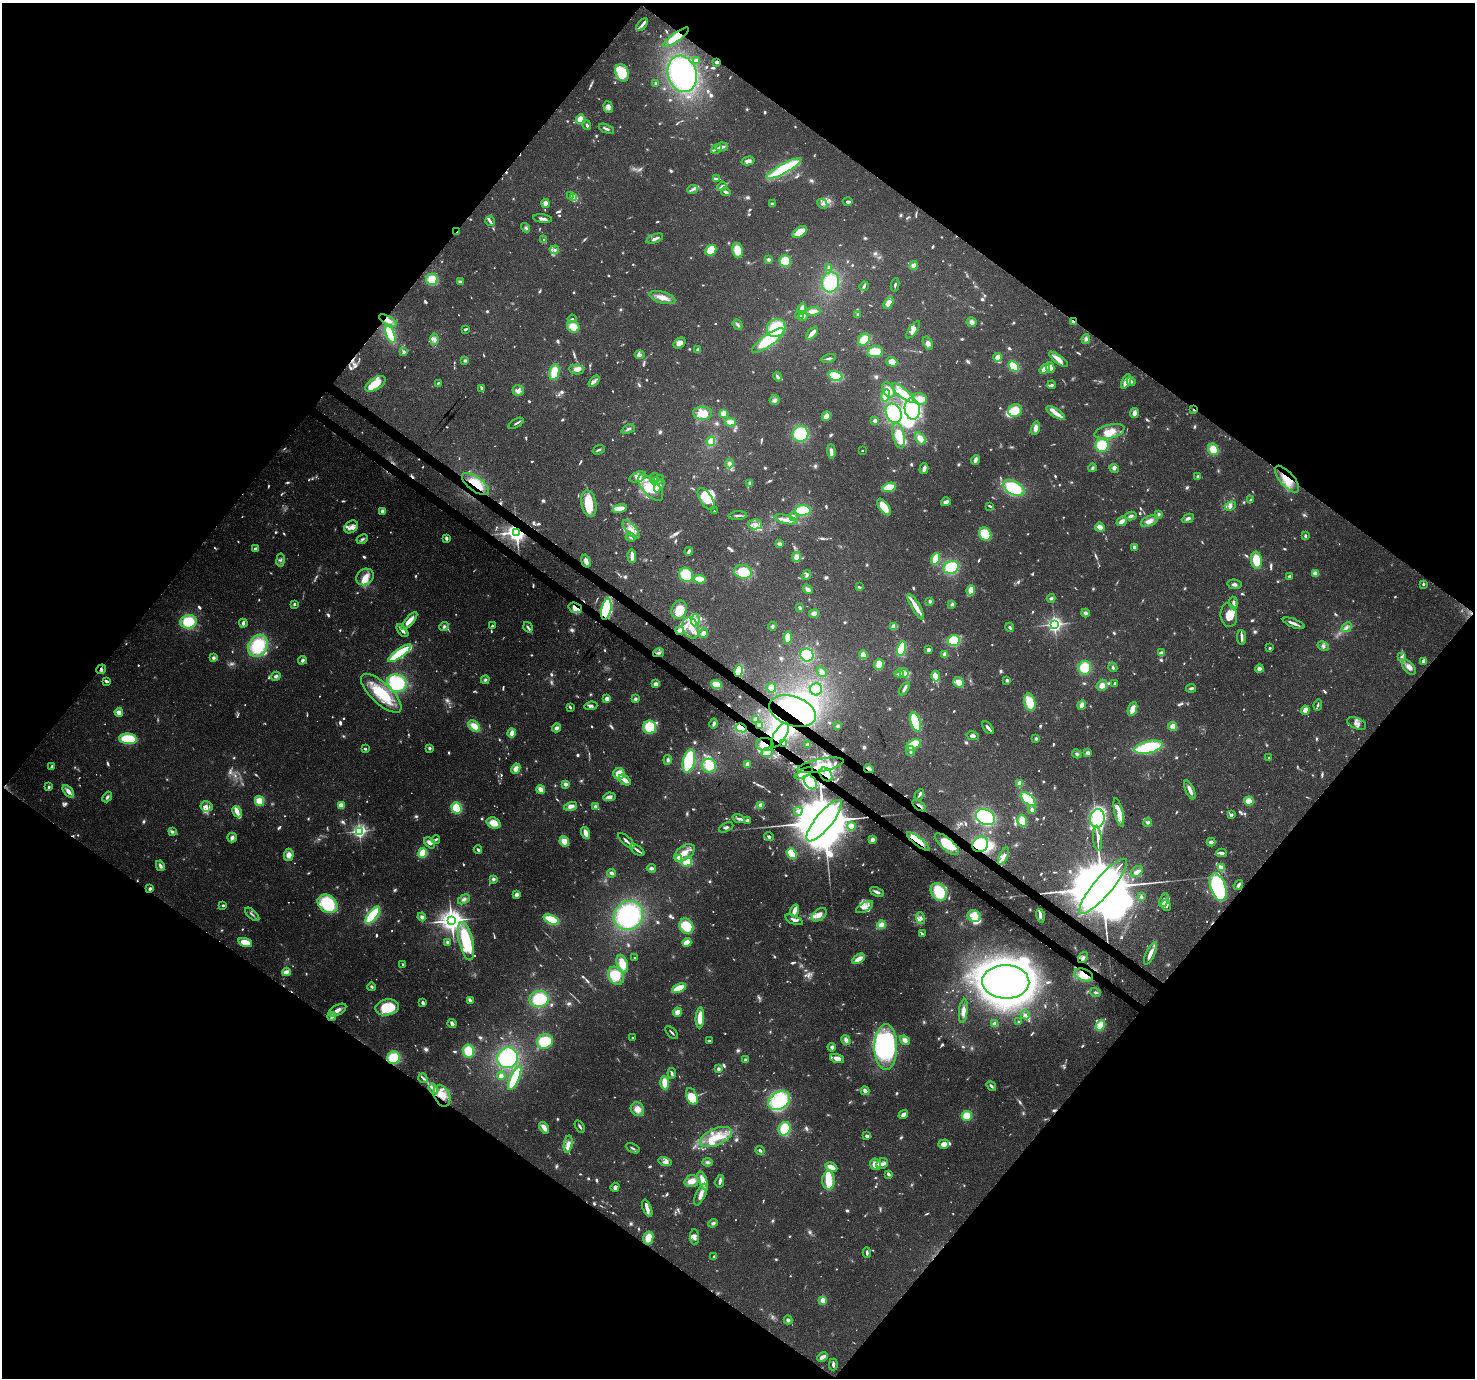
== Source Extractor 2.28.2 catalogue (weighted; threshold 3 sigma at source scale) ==
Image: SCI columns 86-5977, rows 339-5839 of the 6056 x 6107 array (HDU 1 of 3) = the unmasked area's bounding box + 8 px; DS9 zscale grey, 4 x 4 block average (1 PNG px = mean of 4 x 4 image px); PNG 1477 x 1380 px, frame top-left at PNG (2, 3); each listed source drawn as its Kron ellipse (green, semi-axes under 4 px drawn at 4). Shown black and unused: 50% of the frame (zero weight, under 3 of 4 exposures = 8% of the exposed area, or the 3 px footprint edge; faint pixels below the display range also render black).
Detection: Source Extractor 2.28.2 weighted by HDU 2 'WHT'. Background 0.0865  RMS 0.0036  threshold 0.0162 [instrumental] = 3 sigma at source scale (4.5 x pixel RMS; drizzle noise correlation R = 1.50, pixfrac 1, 0.0396/0.0396 arcsec/px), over >= 5 px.
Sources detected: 1493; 109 too faint to see at this stretch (4 x 4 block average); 27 inside a brighter object's white glare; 10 cosmic-ray / hot-pixel residue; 1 long thin detection or spike segment (spike, bleed or trail) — neither listed nor drawn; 33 coinciding with a brighter row at this scale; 194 inside a brighter listed object's ellipse — not listed separately; of the other 1119, all 500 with FLUX_AUTO >= 4.56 (the completeness limit of this list) listed and drawn (619 fainter detections not listed), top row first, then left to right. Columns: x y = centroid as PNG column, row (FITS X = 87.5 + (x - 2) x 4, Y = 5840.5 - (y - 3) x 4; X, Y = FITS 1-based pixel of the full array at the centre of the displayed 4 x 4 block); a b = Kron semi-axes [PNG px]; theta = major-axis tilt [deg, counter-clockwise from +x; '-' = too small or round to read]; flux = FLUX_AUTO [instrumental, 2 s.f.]
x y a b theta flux
642 25 7 2 48 11
676 37 15 4 36 60
696 61 4 2 - 16
717 62 2 2 - 6.1
622 73 9 6 -66 110
682 74 18 14 -73 340
656 83 2 2 - 7.7
608 107 6 3 -73 11
580 119 5 4 - 29
587 125 5 2 - 5.2
606 129 8 2 -24 8.2
722 147 6 3 10 10
716 149 6 4 31 8.6
748 161 6 4 14 14
784 169 19 5 29 160
716 179 3 2 - 7.2
722 186 5 3 - 4.7
693 189 5 3 - 7.5
726 192 5 3 - 5.9
571 196 3 2 - 4.6
574 198 4 3 - 60
848 202 5 2 - 7.8
545 203 4 4 - 11
772 204 3 2 - 6.5
822 204 5 4 - 7.6
543 219 9 3 -8 11
490 221 5 2 - 8.5
526 228 5 3 - 5.2
457 232 2 2 - 23
800 232 8 5 34 40
655 239 9 3 20 12
544 240 4 4 - 6.2
555 250 4 3 - 5.5
711 250 6 4 45 61
737 250 7 5 -78 35
769 260 3 3 - 5.9
785 261 6 5 - 53
914 266 4 4 - 14
829 268 4 3 - 7.1
432 279 6 5 - 47
460 282 4 3 - 6.6
830 282 10 8 74 110
895 285 6 2 80 4.6
864 286 5 3 - 5.6
662 297 13 6 -15 25
888 303 6 4 61 26
802 309 5 2 - 25
813 311 7 3 2 18
858 314 4 3 - 6.1
800 315 4 3 - 9.1
803 316 5 3 - 11
572 319 4 3 - 4.9
388 320 10 4 -29 17
972 322 5 5 - 10
1073 322 2 2 - 30
738 325 6 3 -50 6
573 327 6 5 - 34
776 328 10 8 40 110
465 329 3 2 - 4.8
913 330 10 3 54 13
812 333 7 2 48 28
390 334 9 4 -66 77
434 339 6 4 88 9
1086 339 5 4 - 6.9
768 340 19 6 36 130
864 340 7 5 47 44
679 343 6 4 34 16
928 343 7 4 -62 11
698 350 3 3 - 8.4
404 352 3 3 - 5.6
875 352 8 5 10 48
640 355 5 4 - 7.5
998 357 4 3 - 32
828 358 7 2 11 5.6
1059 359 11 3 -36 23
465 360 3 3 - 4.9
892 362 5 4 - 29
1014 366 6 4 -46 65
1050 367 5 4 - 18
1045 369 6 4 39 27
577 370 7 4 -10 15
554 372 8 5 80 52
836 376 7 4 -18 100
778 377 5 3 - 7.1
594 381 7 3 47 7.9
1126 381 8 3 63 33
1131 381 4 3 - 6.3
438 383 3 2 - 7.1
375 384 11 6 33 55
1052 385 4 3 - 5
482 389 4 3 - 5.8
888 390 8 5 -59 25
518 391 5 5 - 13
903 393 14 4 -39 48
886 396 6 4 75 31
920 399 7 5 -20 27
775 400 5 4 - 8.8
912 409 11 7 -83 130
1015 410 7 6 - 37
1194 410 2 2 - 7.9
703 413 9 6 -3 47
724 413 2 2 - 120
894 413 10 7 -65 120
1056 413 10 4 -31 16
1134 413 5 3 - 15
826 416 5 3 - 30
875 421 3 3 - 10
731 422 5 3 - 22
516 423 8 2 29 4.7
1036 428 7 4 76 15
628 429 7 3 26 6.3
1109 431 15 7 15 36
800 434 8 8 - 120
899 436 13 5 -78 49
920 438 7 4 -56 20
711 441 5 4 - 21
1102 445 6 6 - 81
1213 449 6 5 - 39
599 450 6 2 19 4.6
831 451 7 3 -86 12
862 451 2 2 - 5.2
975 460 5 3 - 12
729 464 5 4 - 8.5
1092 468 4 3 - 5
1114 468 5 3 - 6.2
924 469 5 3 - 16
1198 476 2 2 - 6.5
638 477 9 5 19 14
654 478 5 4 - 6.7
1287 479 16 7 -49 44
658 480 6 3 25 6.4
750 483 4 3 - 4.6
476 484 16 7 -37 63
659 486 7 3 58 9.1
889 487 7 4 14 49
651 488 16 7 -48 55
1014 488 11 6 -28 140
706 499 12 6 -57 48
1250 500 3 2 - 5.6
946 502 5 3 - 12
589 503 13 7 -80 67
990 506 3 2 - 4.9
1230 506 6 3 23 7
884 507 9 5 -55 47
620 509 7 3 14 23
803 510 8 5 4 87
382 511 3 3 - 11
714 511 2 2 - 4.7
1159 514 3 3 - 5.1
738 516 9 2 5 9.3
793 516 4 3 - 4.8
1131 516 6 3 13 6.5
1188 518 6 3 25 8.2
785 519 12 4 -13 14
1122 521 5 3 - 14
1149 521 9 5 23 16
755 524 6 5 - 18
351 527 7 5 41 13
1100 527 5 4 - 15
631 529 11 5 -49 21
516 532 3 3 - 1900
985 534 7 6 - 67
1305 536 3 2 - 6.3
631 537 5 4 - 5.6
446 538 3 2 - 12
362 539 6 3 30 5.6
779 544 4 3 - 6.7
1135 547 3 3 - 11
255 549 3 2 - 13
689 551 4 2 - 6.8
632 556 7 2 -87 24
796 557 5 4 - 17
936 559 6 3 72 57
281 560 6 2 81 5.1
1256 560 8 5 -82 52
586 561 7 3 -73 15
951 567 8 6 21 100
743 572 9 6 -9 83
1315 573 3 3 - 18
686 575 7 6 - 87
807 575 5 3 - 5.4
1289 576 3 2 - 5.2
365 577 9 8 - 26
700 579 6 4 -8 43
1234 584 7 4 -11 8.9
1423 584 2 2 - 14
859 587 4 2 - 4.6
808 589 5 4 - 11
971 590 5 3 - 31
1051 598 4 3 - 5.7
930 601 4 3 - 4.7
1233 603 6 3 -85 9.7
294 604 3 3 - 4.6
952 604 4 3 - 4.8
916 607 14 3 -59 36
575 608 7 5 -20 17
800 608 4 3 - 4.8
606 609 10 5 79 180
679 610 9 7 72 54
814 613 5 4 - 13
1085 613 4 3 - 8.8
1229 615 12 8 -82 32
695 620 6 3 82 8.7
409 621 11 4 49 25
188 622 8 6 15 96
243 623 4 2 - 9.6
1294 623 11 3 -21 11
1054 624 3 3 - 890
444 626 5 3 - 5.1
492 626 2 2 - 7.4
772 626 4 3 - 5.8
894 626 4 4 - 14
528 627 5 2 - 5.5
1010 627 5 2 - 5.8
1347 627 5 3 - 8.2
691 628 11 8 -68 31
680 630 4 3 - 11
402 631 8 3 -51 11
703 633 5 4 - 12
1242 637 7 2 -85 12
788 638 6 3 -84 37
954 641 6 5 - 71
258 646 12 9 60 130
1323 646 6 3 -27 6.6
1270 648 2 2 - 14
901 649 7 4 77 77
928 650 2 2 - 13
400 653 14 4 36 130
659 653 6 3 14 6.1
1161 653 4 3 - 9.1
807 655 7 6 - 110
863 655 4 4 - 23
945 655 3 3 - 18
1401 657 4 3 - 4.6
213 658 4 3 - 6.5
302 660 4 3 - 6.6
1423 661 3 3 - 13
879 664 5 5 - 17
1113 667 5 3 - 4.6
1409 667 8 5 -49 16
1085 668 7 6 - 66
101 669 5 3 - 5.8
1259 669 4 3 - 11
739 671 6 4 75 99
822 672 5 4 - 8.2
904 673 5 3 - 24
899 674 4 3 - 11
276 676 5 3 - 6.8
936 676 5 3 - 36
485 680 4 4 - 5.5
1007 680 4 3 - 4.8
106 681 4 2 - 8.2
959 682 6 5 - 24
397 683 10 8 -28 160
1115 683 3 2 - 6.8
656 684 4 3 - 13
716 685 5 4 - 49
1102 685 6 5 - 16
771 688 5 4 - 27
1191 688 5 3 - 6
816 689 6 6 - 43
904 689 8 2 54 11
381 693 26 10 -43 110
607 699 4 3 - 14
635 699 4 3 - 5.8
1030 702 9 5 -77 55
1082 705 5 3 - 18
1318 705 5 2 - 4.9
591 706 6 4 7 8.6
570 707 3 2 - 4.6
1132 709 7 4 69 27
1305 710 4 4 - 25
793 711 24 14 -19 240
119 712 4 3 - 20
755 719 2 2 - 14
916 722 10 5 -72 110
1357 723 10 5 -24 13
714 724 5 3 - 6.8
474 726 7 4 -41 29
759 726 4 3 - 6.8
837 726 3 3 - 5.7
650 727 6 6 - 88
1173 727 4 4 - 24
556 728 4 4 - 8.5
741 728 6 4 -27 56
988 728 7 2 -50 9.8
512 733 4 3 - 25
780 735 14 6 58 43
973 736 6 3 -13 9.3
128 739 9 5 -6 99
1036 739 3 3 - 4.9
783 743 4 3 - 6.4
765 745 8 6 2 23
808 745 3 3 - 8.2
913 745 7 5 31 61
1148 747 14 6 13 170
429 748 3 3 - 5.7
365 749 2 2 - 6.1
910 751 5 3 - 7
768 752 6 4 14 11
1088 753 3 3 - 12
1077 754 5 3 - 4.7
1269 758 3 2 - 5.1
668 760 5 3 - 6.4
689 761 12 6 77 180
747 764 3 3 - 13
820 765 23 6 11 41
52 766 3 2 - 5.1
709 766 7 7 - 46
516 769 5 4 - 17
869 769 5 2 - 13
804 773 10 3 29 12
619 774 5 5 - 37
826 775 7 5 -51 15
625 780 7 3 -39 26
810 782 8 5 -50 85
1020 783 4 3 - 29
565 784 3 3 - 10
49 787 4 3 - 5.5
541 789 4 3 - 21
1190 790 10 3 -66 16
68 791 7 4 -51 16
919 795 6 3 59 5.3
107 797 6 3 50 6.3
609 797 6 3 8 13
1028 799 9 4 -44 84
259 801 5 4 - 39
1249 801 5 4 - 27
341 805 4 3 - 19
761 805 4 3 - 11
206 806 6 5 - 14
571 806 7 4 15 15
595 806 4 3 - 5.1
919 806 8 2 -35 6.1
456 808 6 5 - 56
1032 810 3 2 - 12
798 811 4 4 - 6.2
237 812 6 4 -61 17
1119 812 14 4 -77 27
1231 815 3 3 - 6.9
985 817 10 7 -28 200
1097 818 9 7 80 140
738 819 6 3 -20 5.4
747 820 3 3 - 6.8
824 821 26 8 51 32000
1022 821 6 4 -73 32
1148 822 4 3 - 5.4
493 823 7 5 -21 30
851 826 4 4 - 32
726 827 7 3 25 6
359 831 2 2 - 690
172 832 4 3 - 7.4
586 833 6 3 -74 21
769 836 5 3 - 4.7
232 838 5 4 - 8
1097 838 12 2 -84 11
436 839 4 2 - 4.9
872 840 4 4 - 9.7
564 841 5 4 - 27
626 841 10 2 -42 12
918 842 14 4 -38 36
1211 842 4 3 - 7.3
430 843 6 4 -48 10
947 844 15 6 -41 59
980 844 8 7 - 110
478 850 4 2 - 5.2
637 850 8 2 -37 12
423 853 5 4 - 47
685 853 11 6 37 30
1222 853 5 3 - 7.5
791 854 6 4 -53 56
289 855 6 5 - 17
1004 856 9 4 64 12
679 858 2 2 - 60
687 862 5 3 - 50
160 866 5 3 - 8.9
651 868 4 3 - 8.2
1221 868 4 3 - 5.6
1137 871 6 4 41 13
612 873 4 3 - 7.7
493 879 2 2 - 32
1238 885 5 2 - 6.6
1103 886 35 9 50 53000
1218 887 14 7 -71 420
150 889 3 2 - 7.3
877 892 7 3 -24 8.8
939 892 9 7 -56 93
516 895 4 3 - 11
1141 896 3 3 - 5.4
464 899 6 4 31 7.4
1164 900 7 4 66 11
328 904 11 8 -38 140
223 905 2 2 - 12
1166 906 6 4 -63 8.7
865 907 9 4 30 16
794 911 6 2 69 29
252 914 9 2 -43 5.1
373 915 10 4 52 130
628 915 15 14 - 320
819 915 8 5 39 19
974 916 7 5 -25 37
1040 916 7 3 -76 8.2
422 917 4 4 - 7.5
921 918 6 4 -71 7.1
451 920 4 3 - 2100
551 920 8 4 -24 77
794 920 9 3 -21 9.2
881 925 4 3 - 24
686 926 8 6 -63 66
922 934 3 2 - 5.9
466 941 19 7 -77 200
448 942 4 3 - 4.7
687 942 5 3 - 30
245 943 7 4 -17 46
1150 953 12 3 64 21
635 958 2 2 - 13
1083 958 6 4 53 8.3
859 959 7 3 32 25
403 964 2 2 - 5
622 964 9 5 -71 43
286 972 4 3 - 21
1084 975 10 5 -21 44
616 976 9 7 -58 77
1006 982 23 17 -1 2800
372 987 4 3 - 5.2
679 988 7 3 22 65
1095 992 5 3 - 4.9
539 999 9 8 - 100
470 1000 3 2 - 9.7
423 1003 4 3 - 5.7
387 1007 12 8 10 84
337 1010 10 5 29 15
963 1011 12 4 83 17
677 1012 5 4 - 16
1025 1015 5 3 - 5.4
332 1017 4 4 - 7.6
700 1018 10 3 87 53
1018 1022 2 2 - 16
452 1024 5 3 - 12
995 1024 3 3 - 17
1100 1025 5 3 - 47
672 1033 8 2 -46 4.6
633 1038 2 2 - 11
846 1040 5 3 - 10
905 1040 5 4 - 13
545 1041 8 7 - 87
709 1041 2 2 - 6.8
832 1047 4 4 - 7.4
886 1047 23 11 90 380
468 1051 6 5 - 52
394 1058 6 6 - 82
508 1058 10 10 - 210
837 1059 7 4 -18 20
745 1060 3 2 - 9.3
718 1069 3 2 - 7.7
672 1073 5 3 - 6.8
501 1076 4 4 - 11
423 1078 5 2 - 4.7
515 1078 13 4 64 110
665 1083 7 3 -86 42
991 1086 5 3 - 6.1
433 1089 5 3 - 5.7
865 1091 4 2 - 16
442 1096 11 7 -65 33
692 1096 9 5 -67 65
779 1101 12 8 32 150
637 1109 7 6 - 23
903 1114 5 3 - 10
967 1116 5 5 - 41
580 1126 6 2 -58 5
544 1128 6 3 -54 20
785 1129 7 6 - 85
867 1136 3 2 - 14
716 1137 17 8 23 56
568 1144 9 4 81 16
944 1144 5 4 - 16
633 1148 7 2 -26 4.9
760 1150 4 3 - 6
665 1162 7 4 -16 11
708 1162 5 4 - 5.5
875 1164 6 5 - 26
882 1164 6 5 - 11
831 1167 6 3 -27 25
888 1174 3 2 - 7.4
703 1180 9 4 -68 34
828 1180 9 6 -89 41
692 1181 7 5 17 22
720 1181 6 2 80 9.1
615 1187 5 3 - 8.5
701 1194 12 4 64 20
647 1208 9 3 -69 12
713 1223 5 3 - 7.6
694 1237 8 4 -88 9.7
648 1238 6 5 - 34
867 1253 5 2 - 6.2
714 1257 4 3 - 5.8
823 1300 2 2 - 94
788 1320 4 3 - 6.4
823 1357 5 2 - 15
833 1365 6 3 89 6.9
Overlapping masked pixels (flux is a lower limit): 32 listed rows (the first 20) at x y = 676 37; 717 62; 457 232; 388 320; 1073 322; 1194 410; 1287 479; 476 484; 516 532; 575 608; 606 609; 101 669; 739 671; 793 711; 759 726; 741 728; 783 743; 765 745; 820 765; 869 769